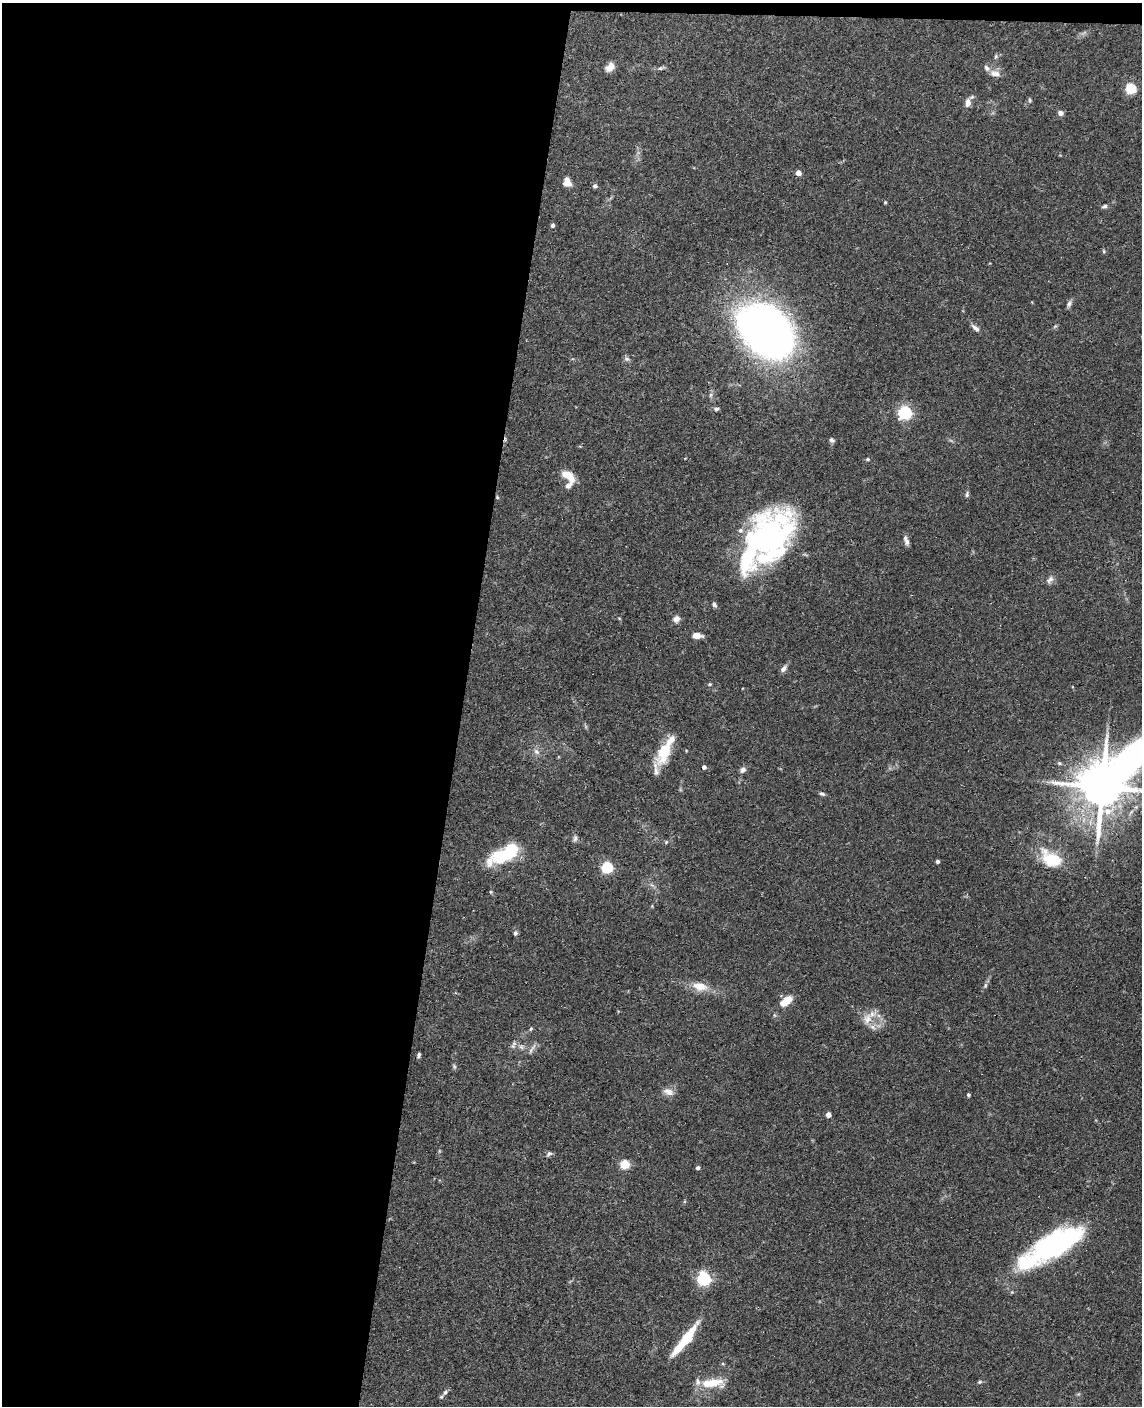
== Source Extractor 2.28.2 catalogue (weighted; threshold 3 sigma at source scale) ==
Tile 1 of 4 x 3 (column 1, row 1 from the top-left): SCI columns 10-1149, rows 2972-4375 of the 4579 x 4650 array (HDU 1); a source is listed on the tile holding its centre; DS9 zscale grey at full resolution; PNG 1144 x 1408 px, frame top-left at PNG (2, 3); no overlay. Shown black and unused: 41% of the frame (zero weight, under 3 of 4 exposures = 6% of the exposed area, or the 3 px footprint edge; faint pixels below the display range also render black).
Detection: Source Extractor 2.28.2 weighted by HDU 2 'WHT'; one run over the whole footprint, this tile lists its part. Background 0.062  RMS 0.0055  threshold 0.0245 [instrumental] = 3 sigma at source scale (4.5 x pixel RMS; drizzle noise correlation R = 1.50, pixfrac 1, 0.05/0.05 arcsec/px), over >= 5 px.
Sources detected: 86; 4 inside a brighter object's white glare — not listed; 7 inside a brighter listed object's ellipse — not listed separately; the other 75 listed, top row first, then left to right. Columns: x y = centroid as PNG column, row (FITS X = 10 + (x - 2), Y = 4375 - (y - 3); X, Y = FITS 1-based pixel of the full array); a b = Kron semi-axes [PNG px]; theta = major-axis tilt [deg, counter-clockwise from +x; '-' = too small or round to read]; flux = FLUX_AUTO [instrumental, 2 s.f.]
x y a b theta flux
996 56 7 5 79 1
610 67 9 6 49 6.1
661 68 11 5 19 1.3
995 73 14 8 -12 3.4
1130 88 5 5 - 41
1030 100 6 4 -83 0.71
968 103 9 7 82 3.7
1060 113 4 4 - 3.7
798 173 4 4 - 4.9
567 182 10 8 -71 4.6
595 186 6 5 - 1.3
885 202 4 3 - 0.55
1104 206 7 5 30 1.2
552 225 5 4 - 1.5
1104 251 5 3 - 0.61
1069 304 10 6 57 1.6
1055 326 6 4 42 0.76
975 328 11 5 -42 2.3
766 331 52 39 -38 380
627 359 8 7 - 1.5
716 409 7 5 2 1.3
905 412 6 6 - 110
832 440 6 5 - 1.3
685 458 4 2 - 0.36
868 459 6 4 -1 0.72
566 474 11 8 -12 7
568 485 10 6 41 3.1
967 494 8 4 76 1.1
497 497 4 4 - 0.6
768 538 64 40 49 140
906 540 12 5 -72 2.2
1050 580 12 7 52 2.2
714 604 7 5 -57 1.2
619 618 5 4 - 0.51
676 619 9 8 - 2.4
697 636 10 6 -3 4.8
784 669 10 6 50 2.1
710 684 5 4 - 0.62
664 751 29 13 70 17
536 752 10 7 -50 2.3
1060 763 6 5 - 0.91
704 767 4 4 - 2.1
742 770 8 6 35 1.9
1102 787 11 9 -83 2700
822 794 8 4 -20 1.2
575 839 10 6 78 1.5
666 842 5 4 - 0.68
500 857 30 18 23 25
1052 859 21 13 -32 26
937 861 4 3 - 1.2
607 867 5 5 - 59
652 885 8 3 -31 1.1
515 933 7 5 66 1.2
985 985 8 5 72 1.1
700 986 20 11 -12 8.8
786 1001 17 9 36 7.2
867 1019 18 13 69 7.5
531 1029 6 4 67 0.74
514 1043 8 6 77 1.6
521 1047 7 7 - 1.8
530 1050 9 3 69 1.1
419 1055 5 3 - 1
454 1066 7 5 -69 0.92
668 1092 15 9 -19 3.8
968 1095 4 4 - 0.87
828 1115 4 4 - 4.7
549 1154 8 6 38 1.3
624 1164 5 5 - 28
698 1168 4 4 - 1.7
1057 1243 55 21 28 110
704 1279 6 6 - 100
685 1340 40 7 52 22
979 1382 7 4 27 0.87
712 1383 30 11 3 12
445 1392 9 6 47 1.8
Overlapping masked pixels (flux is a lower limit): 1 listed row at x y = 497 497